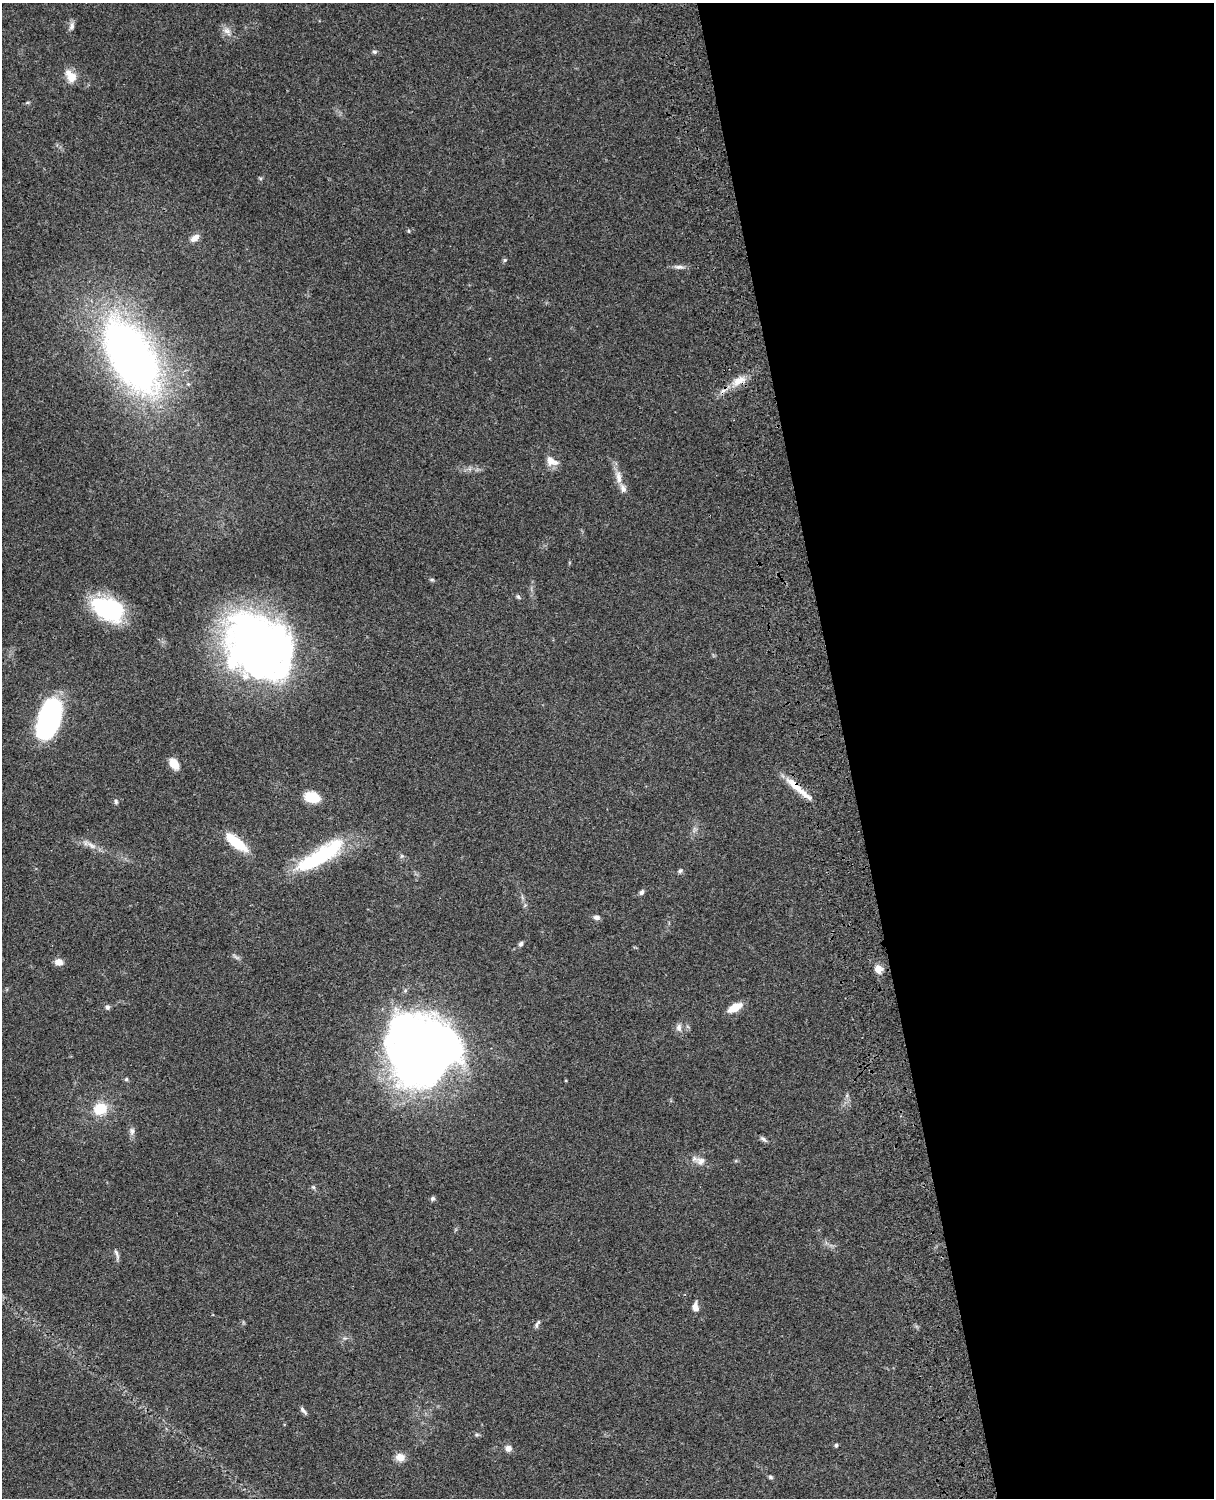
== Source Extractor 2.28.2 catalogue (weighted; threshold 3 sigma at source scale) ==
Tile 8 of 4 x 3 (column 4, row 2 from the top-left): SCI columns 3758-4969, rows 1773-3268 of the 5088 x 4927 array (HDU 1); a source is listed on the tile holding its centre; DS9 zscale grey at full resolution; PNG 1216 x 1500 px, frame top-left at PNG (2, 3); no overlay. Shown black and unused: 30% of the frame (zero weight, under 3 of 4 exposures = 6% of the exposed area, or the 3 px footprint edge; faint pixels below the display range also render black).
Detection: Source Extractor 2.28.2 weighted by HDU 2 'WHT'; one run over the whole footprint, this tile lists its part. Background 0.0962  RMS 0.0063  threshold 0.0282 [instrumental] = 3 sigma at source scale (4.5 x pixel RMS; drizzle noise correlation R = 1.50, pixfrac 1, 0.05/0.05 arcsec/px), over >= 5 px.
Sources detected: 60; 3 inside a brighter object's white glare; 1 cosmic-ray / hot-pixel residue — not listed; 2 inside a brighter listed object's ellipse — not listed separately; the other 54 listed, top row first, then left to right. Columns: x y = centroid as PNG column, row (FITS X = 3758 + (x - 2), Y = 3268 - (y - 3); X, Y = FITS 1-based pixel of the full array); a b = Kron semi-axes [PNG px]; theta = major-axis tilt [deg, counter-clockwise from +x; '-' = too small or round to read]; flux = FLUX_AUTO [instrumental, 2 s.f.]
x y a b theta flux
72 26 11 6 73 2.4
227 31 14 8 -48 4
374 52 7 5 -2 1.2
70 76 19 12 -54 7.2
27 103 6 4 19 0.78
260 178 6 4 -19 0.75
409 231 5 3 - 0.59
195 238 12 7 35 4
505 260 5 5 - 0.97
679 267 15 5 -2 2.5
131 356 71 35 -59 390
739 381 20 10 26 8.1
551 461 16 10 -28 5.8
619 477 20 8 -82 5.9
432 580 6 4 0 0.86
518 597 6 5 - 1.1
108 609 34 21 -27 58
257 647 66 51 -62 360
49 718 35 17 74 140
174 764 14 9 -55 6.5
795 785 32 9 -42 11
312 797 11 8 -13 21
116 801 7 5 -86 1.2
236 842 28 10 -39 20
91 845 15 7 -36 4
319 856 59 15 32 60
680 871 7 5 39 1.2
642 892 7 5 59 1.6
525 905 6 4 45 0.89
596 917 8 6 -10 2.1
521 944 6 5 - 1.7
59 962 10 8 -13 4.2
878 969 10 8 -53 5.1
107 1007 6 6 - 1.8
735 1007 13 7 30 11
679 1028 11 7 87 2.8
425 1052 63 55 32 550
126 1079 5 5 - 1.1
100 1109 14 11 20 17
132 1131 10 7 -85 2.5
763 1139 11 4 -38 1.6
700 1161 13 11 -6 4.7
313 1187 6 4 -43 0.93
433 1199 6 5 - 1.3
117 1254 16 4 -74 2
695 1307 11 7 -80 3.8
537 1324 13 4 65 1.7
345 1338 7 4 17 1.2
303 1410 12 5 -51 1.8
477 1435 6 5 - 1
836 1445 4 4 - 1.2
508 1448 9 9 - 2.9
400 1457 9 8 - 6.4
770 1477 7 5 -28 1
Overlapping masked pixels (flux is a lower limit): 2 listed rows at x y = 739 381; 795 785